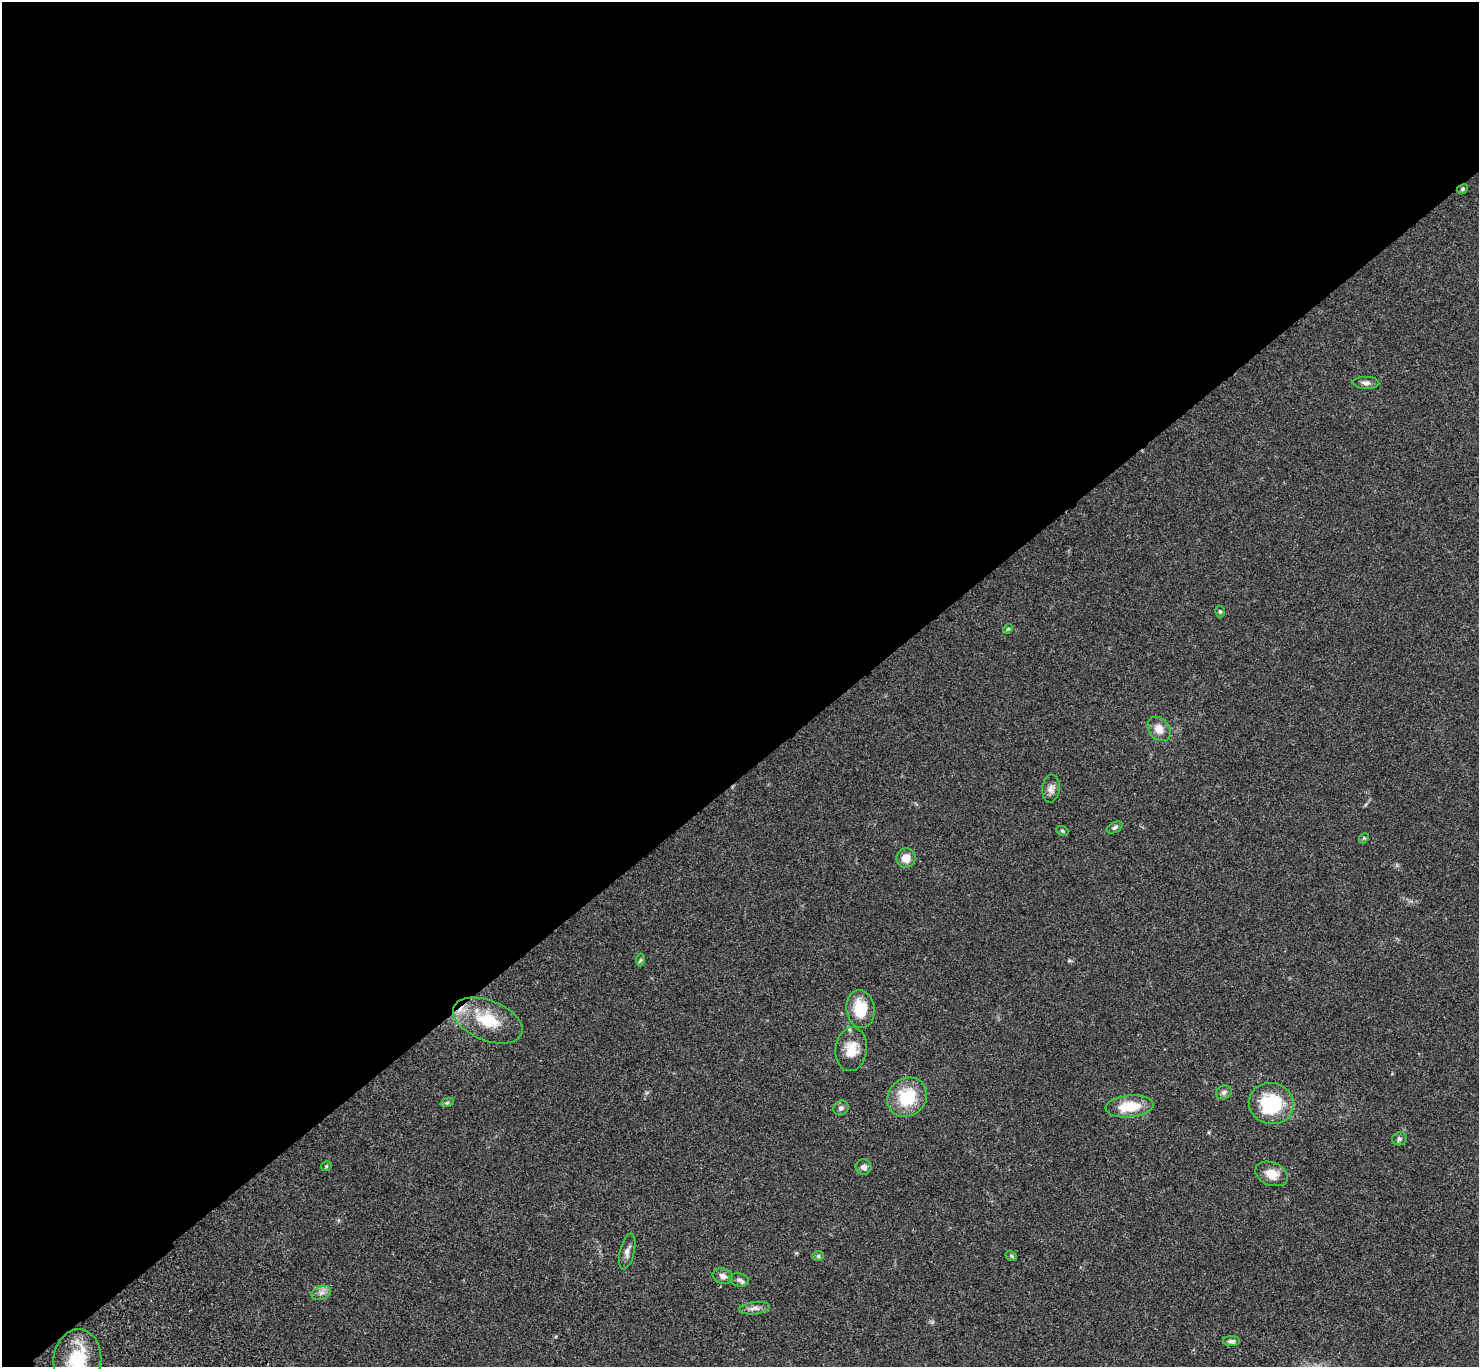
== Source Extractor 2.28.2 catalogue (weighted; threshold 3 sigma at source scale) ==
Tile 2 of 4 x 4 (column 2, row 1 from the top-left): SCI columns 1580-3056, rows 4481-5845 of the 6108 x 6089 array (HDU 1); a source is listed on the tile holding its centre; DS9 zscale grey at full resolution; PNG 1481 x 1369 px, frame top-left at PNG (2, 2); each listed source drawn as its Kron ellipse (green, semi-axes under 4 px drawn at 4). Shown black and unused: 57% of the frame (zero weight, under 3 of 4 exposures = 6% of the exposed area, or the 3 px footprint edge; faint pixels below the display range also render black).
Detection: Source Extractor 2.28.2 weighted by HDU 2 'WHT'; one run over the whole footprint, this tile lists its part. Background 0.0458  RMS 0.0051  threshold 0.0231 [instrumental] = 3 sigma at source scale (4.5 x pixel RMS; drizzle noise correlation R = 1.50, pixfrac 1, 0.05/0.05 arcsec/px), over >= 5 px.
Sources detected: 34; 1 inside a brighter listed object's ellipse — not listed separately; the other 33 listed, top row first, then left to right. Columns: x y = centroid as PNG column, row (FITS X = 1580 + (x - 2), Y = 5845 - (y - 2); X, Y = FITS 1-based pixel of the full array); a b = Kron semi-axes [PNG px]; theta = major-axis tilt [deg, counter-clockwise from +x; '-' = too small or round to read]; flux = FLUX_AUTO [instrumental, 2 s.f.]
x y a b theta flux
1462 189 6 4 26 0.7
1366 383 13 6 -2 1.8
1220 611 6 4 -73 0.75
1008 629 5 4 - 0.63
1159 729 13 10 -51 5.3
1051 788 14 8 84 2.6
1115 827 8 5 27 1.1
1062 831 6 4 -23 0.73
1364 838 5 4 - 0.6
906 858 10 9 - 5.1
641 960 6 4 87 0.74
860 1009 19 14 -84 15
488 1020 36 20 -22 20
851 1049 22 15 83 8.7
1224 1092 8 6 27 1.5
907 1097 21 18 42 19
447 1103 7 4 19 0.77
1271 1104 23 20 -14 28
1130 1106 24 11 5 13
841 1108 8 7 - 1.5
1399 1139 7 6 - 1.2
326 1166 5 4 - 0.57
864 1167 8 7 - 2.1
1272 1174 17 11 -22 6.3
627 1251 18 7 77 2.7
818 1256 6 5 - 0.82
1011 1256 6 4 -32 0.68
723 1276 10 7 -16 2.5
739 1280 10 6 -12 1.7
321 1293 10 6 18 2
754 1308 15 6 6 2.4
1231 1341 8 5 0 1.4
77 1360 31 24 85 24
Overlapping masked pixels (flux is a lower limit): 3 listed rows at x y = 1462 189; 488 1020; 77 1360
Isophote crosses this tile's border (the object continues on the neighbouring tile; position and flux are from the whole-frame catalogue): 1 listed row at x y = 77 1360